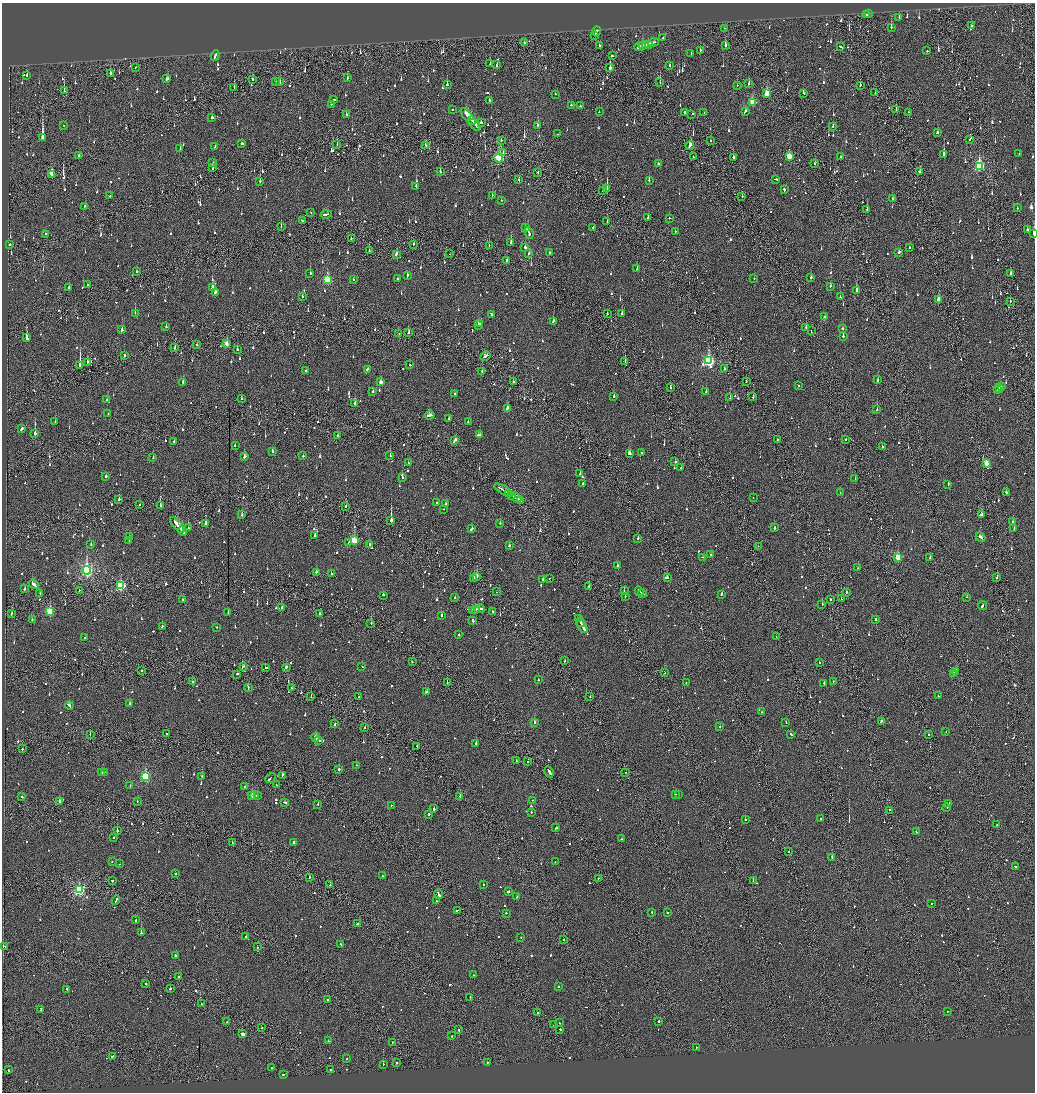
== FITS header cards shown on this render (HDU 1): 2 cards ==
NAXIS1  =                 2065
NAXIS2  =                 2180

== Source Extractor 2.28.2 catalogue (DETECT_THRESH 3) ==
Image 2065 x 2180 px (HDU 1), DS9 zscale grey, zoomed out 1/2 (1 PNG px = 2 x 2 image px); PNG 1037 x 1094 px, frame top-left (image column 1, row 2179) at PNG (2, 3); each listed source drawn as its Kron ellipse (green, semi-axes under 4 px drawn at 4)
Background -0.0992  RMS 0.064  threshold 0.193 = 3 sigma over >= 5 px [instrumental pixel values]
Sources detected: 1472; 69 cannot appear on this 1/2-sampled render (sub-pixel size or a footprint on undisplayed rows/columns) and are neither listed nor drawn; of the other 1403, the 500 brightest by FLUX_AUTO listed and drawn (903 fainter detections omitted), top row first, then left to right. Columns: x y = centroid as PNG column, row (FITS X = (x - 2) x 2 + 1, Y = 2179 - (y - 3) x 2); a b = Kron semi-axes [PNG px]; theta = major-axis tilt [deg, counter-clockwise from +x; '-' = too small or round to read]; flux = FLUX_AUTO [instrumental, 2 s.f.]
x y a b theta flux
868 14 2 1 - 300
867 15 2 1 - 180
899 18 3 2 - 140
971 25 2 2 - 260
891 27 2 2 - 510
724 28 2 1 - 70
596 31 5 2 - 280
595 36 2 2 - 190
663 38 2 1 - 150
524 42 2 2 - 370
653 42 5 2 - 200
648 44 3 2 - 370
643 45 3 2 - 170
646 45 2 1 - 140
725 45 4 2 - 140
599 46 2 2 - 280
640 46 6 2 24 270
841 47 3 2 - 170
700 50 2 2 - 74
927 51 2 2 - 100
691 54 2 2 - 71
215 55 5 2 - 230
612 56 3 2 - 120
490 64 3 2 - 140
497 64 2 2 - 61
670 65 2 2 - 150
135 67 2 1 - 66
610 68 3 2 - 570
110 73 3 2 - 110
27 76 3 2 - 58
347 78 3 2 - 110
167 79 3 2 - 160
253 79 3 2 - 140
275 82 3 2 - 120
280 82 2 1 - 75
660 83 4 2 - 180
749 83 3 2 - 93
447 85 2 2 - 310
737 85 2 2 - 71
860 85 2 2 - 87
234 88 2 1 - 72
64 91 2 1 - 230
767 93 4 3 - 290
803 93 3 2 - 68
875 93 2 1 - 66
555 94 2 2 - 86
334 100 2 2 - 240
489 100 2 2 - 55
752 102 4 3 - 380
331 104 2 2 - 66
571 105 2 2 - 110
580 106 2 2 - 270
452 109 2 2 - 67
896 109 2 1 - 59
745 111 4 2 - 91
599 112 2 2 - 89
685 112 2 2 - 63
909 112 2 2 - 64
704 113 2 2 - 83
692 114 2 2 - 190
346 115 3 2 - 110
468 116 10 3 -49 510
212 118 2 2 - 160
471 121 3 2 - 120
481 123 2 2 - 86
64 125 2 1 - 93
475 125 6 2 -49 220
538 125 2 2 - 63
833 126 2 2 - 58
937 133 2 2 - 83
558 134 2 1 - 100
42 138 3 2 - 5700
970 139 3 2 - 90
501 140 2 2 - 85
711 141 2 2 - 58
242 144 2 2 - 61
337 145 2 1 - 68
426 145 2 2 - 280
690 145 4 2 - 330
215 147 3 2 - 99
180 149 2 2 - 96
503 152 2 1 - 55
944 154 3 2 - 300
1019 154 2 2 - 71
78 155 2 1 - 330
789 156 3 3 - 350
693 157 2 1 - 100
733 157 2 2 - 210
841 157 3 2 - 97
499 158 4 3 - 1100
212 163 3 2 - 98
658 163 3 2 - 100
815 163 2 2 - 75
979 166 4 3 - 1200
213 168 3 1 - 92
440 172 3 2 - 110
538 172 2 2 - 110
919 172 3 2 - 530
51 174 4 2 - 180
776 179 3 2 - 220
519 180 2 2 - 140
649 180 2 2 - 93
260 181 2 2 - 110
416 186 2 2 - 100
607 189 3 2 - 650
784 189 3 2 - 160
602 191 2 1 - 81
492 195 2 2 - 57
110 196 2 2 - 83
742 196 2 2 - 69
892 198 2 2 - 130
501 200 2 2 - 63
85 206 2 2 - 72
1017 208 2 2 - 60
867 210 2 2 - 240
311 212 2 1 - 110
326 214 6 2 10 240
648 218 2 2 - 970
669 218 2 2 - 78
302 221 3 2 - 110
607 221 2 1 - 95
281 227 2 1 - 120
593 227 2 2 - 81
525 228 3 2 - 140
1027 229 2 2 - 75
675 232 2 2 - 62
529 233 6 2 -65 380
1034 233 3 1 - 180
46 234 2 2 - 91
351 238 2 2 - 78
511 243 2 2 - 540
10 244 2 2 - 130
413 244 3 2 - 95
489 245 2 1 - 98
525 247 2 2 - 56
909 248 2 2 - 58
369 251 2 2 - 100
549 252 2 2 - 98
899 252 3 2 - 97
396 254 3 2 - 110
450 254 2 1 - 160
529 254 2 2 - 72
507 260 2 1 - 3500
637 269 2 1 - 270
136 272 2 2 - 58
1010 273 2 2 - 140
310 274 2 2 - 89
407 276 3 2 - 96
811 277 2 2 - 94
397 278 2 2 - 610
754 278 2 2 - 56
353 279 2 2 - 90
327 280 4 3 - 760
88 285 2 2 - 71
830 286 2 2 - 77
212 287 3 2 - 130
69 288 2 2 - 73
856 291 4 2 - 680
215 292 3 2 - 130
302 297 2 2 - 60
840 297 2 2 - 55
939 300 3 2 - 190
1010 301 2 1 - 56
135 313 3 2 - 110
622 313 2 2 - 110
491 314 4 2 - 170
607 314 2 2 - 70
825 316 2 2 - 170
553 321 3 2 - 130
480 324 2 2 - 180
478 325 2 2 - 130
166 327 2 2 - 57
806 327 2 2 - 180
842 329 3 2 - 56
122 330 2 2 - 79
811 331 2 1 - 61
408 332 2 2 - 71
399 333 2 1 - 69
843 336 2 2 - 360
26 338 3 2 - 1000
227 344 3 2 - 71
197 345 2 1 - 55
175 348 2 2 - 62
237 349 2 2 - 180
124 355 2 2 - 540
485 356 5 2 - 210
625 361 2 1 - 61
709 361 4 3 - 1700
87 362 3 2 - 170
80 365 3 2 - 1200
410 365 2 2 - 120
724 368 2 2 - 92
367 369 3 2 - 91
306 371 2 2 - 82
482 371 2 2 - 94
877 380 3 2 - 72
746 381 2 1 - 81
183 382 2 2 - 170
381 382 3 3 - 89
513 382 2 2 - 220
798 386 2 2 - 55
670 387 2 2 - 66
1001 387 2 2 - 110
1000 388 3 2 - 130
998 389 2 2 - 110
373 391 2 2 - 80
706 392 2 2 - 100
455 394 3 2 - 62
614 396 2 2 - 110
753 397 3 1 - 96
241 398 2 2 - 60
730 398 2 1 - 82
107 400 4 2 - 380
355 403 3 2 - 280
507 408 4 2 - 180
877 410 2 2 - 300
108 414 2 1 - 65
430 415 5 2 - 190
449 419 3 2 - 140
55 422 2 2 - 58
468 422 2 2 - 60
22 428 3 2 - 160
35 433 3 2 - 550
337 435 2 2 - 68
479 435 4 2 - 97
777 439 2 1 - 61
846 439 3 2 - 120
455 440 4 2 - 280
174 441 2 2 - 66
235 446 2 2 - 100
882 447 2 2 - 62
272 451 3 2 - 120
641 452 2 2 - 100
629 453 3 2 - 170
303 456 2 2 - 90
390 456 2 2 - 180
153 457 2 2 - 89
244 457 2 2 - 200
675 461 2 2 - 240
408 463 2 2 - 64
986 463 3 3 - 200
681 468 2 2 - 65
580 474 2 2 - 59
106 476 2 2 - 100
402 477 2 2 - 61
855 479 2 1 - 58
583 483 3 2 - 110
948 484 2 2 - 91
504 490 11 2 -31 470
1006 492 2 2 - 81
509 493 2 1 - 130
840 493 2 1 - 70
512 495 3 2 - 240
515 497 7 2 -31 360
753 498 2 1 - 63
119 499 2 2 - 72
520 500 3 2 - 180
437 503 2 2 - 72
139 504 2 2 - 57
445 504 3 2 - 59
160 506 3 2 - 250
346 506 2 2 - 130
444 509 2 2 - 54
242 515 2 2 - 140
981 515 3 2 - 110
391 520 3 2 - 3400
1013 522 2 2 - 93
206 523 3 2 - 220
500 523 2 2 - 80
177 525 10 2 -50 490
188 528 2 2 - 110
774 528 2 2 - 140
1014 528 3 2 - 110
472 529 3 2 - 190
182 531 5 2 - 290
315 535 3 2 - 200
129 537 2 2 - 92
981 537 5 2 - 190
638 539 2 2 - 67
354 540 3 3 - 560
129 541 2 2 - 58
349 542 3 2 - 190
370 544 2 2 - 62
91 545 2 2 - 80
509 546 2 2 - 140
758 546 2 1 - 65
710 554 2 2 - 57
702 557 2 1 - 87
898 557 3 3 - 570
930 557 3 2 - 110
617 566 2 2 - 71
858 568 2 1 - 75
87 570 4 4 - 2900
316 572 2 2 - 170
331 574 2 2 - 100
476 576 3 2 - 650
997 577 2 2 - 150
474 578 2 1 - 190
549 578 2 2 - 63
667 578 4 2 - 120
543 579 2 2 - 64
34 584 5 2 - 290
121 585 4 3 - 1200
589 586 2 2 - 80
24 589 3 2 - 92
79 590 2 2 - 58
624 591 2 2 - 95
639 591 5 1 - 220
497 592 2 1 - 120
846 592 2 2 - 170
642 593 4 2 - 240
40 594 2 2 - 57
721 594 2 2 - 64
383 595 2 2 - 130
625 596 2 2 - 61
455 597 2 2 - 130
967 597 2 2 - 100
830 599 2 1 - 63
841 599 2 1 - 120
183 600 2 2 - 99
822 605 2 2 - 130
982 606 4 2 - 140
282 607 2 2 - 160
476 609 4 1 - 210
480 609 5 2 - 250
473 610 3 2 - 140
50 612 3 3 - 590
228 612 2 2 - 60
492 612 2 1 - 73
11 613 3 2 - 130
320 613 2 2 - 220
442 616 2 2 - 490
32 619 2 2 - 55
579 619 2 1 - 88
875 619 2 2 - 270
473 621 3 2 - 91
580 622 4 2 - 370
371 623 2 1 - 78
162 626 3 2 - 110
582 626 8 2 -62 380
217 627 2 2 - 68
459 635 2 2 - 100
776 637 2 2 - 82
85 638 2 2 - 82
565 661 2 1 - 71
412 662 2 2 - 79
819 662 2 2 - 65
244 666 2 2 - 140
266 667 3 2 - 97
286 667 2 2 - 290
362 667 2 1 - 90
141 670 2 2 - 460
956 671 3 2 - 160
665 673 2 1 - 78
237 674 2 2 - 78
954 674 3 2 - 170
538 680 2 2 - 84
833 681 2 2 - 65
192 682 2 2 - 190
447 682 2 2 - 76
686 682 2 2 - 79
824 683 2 2 - 62
248 688 3 2 - 70
291 688 2 2 - 57
426 692 4 2 - 130
938 696 2 2 - 58
311 697 2 1 - 180
359 697 2 2 - 82
590 697 2 1 - 59
129 703 2 2 - 99
69 705 4 2 - 160
762 712 2 2 - 66
881 721 4 2 - 140
534 722 2 2 - 180
786 723 2 2 - 56
335 724 3 2 - 100
720 726 2 2 - 63
365 728 2 2 - 74
946 732 2 2 - 100
90 734 2 1 - 69
167 734 2 1 - 73
791 734 3 2 - 79
929 735 2 1 - 77
315 737 4 2 - 160
318 740 4 2 - 120
476 743 2 2 - 190
417 746 2 2 - 61
22 749 2 2 - 110
516 761 2 2 - 120
528 761 2 1 - 78
356 765 2 2 - 57
339 769 2 2 - 290
104 772 2 1 - 110
549 772 6 2 -58 210
101 773 3 2 - 230
625 773 2 1 - 200
282 775 3 1 - 150
145 776 3 3 - 1200
202 776 2 2 - 60
270 778 5 1 - 190
276 785 2 2 - 58
130 786 2 2 - 66
245 786 2 2 - 55
676 794 2 2 - 90
679 794 2 2 - 100
255 795 2 2 - 61
257 795 3 2 - 60
252 796 2 2 - 1800
460 796 2 1 - 110
22 797 2 2 - 87
532 800 2 2 - 62
59 801 2 2 - 380
137 802 2 1 - 77
285 802 4 2 - 100
949 803 2 2 - 160
318 805 2 2 - 56
391 805 2 2 - 78
947 807 2 2 - 57
434 809 2 2 - 200
890 810 2 1 - 160
531 812 2 2 - 86
429 814 2 2 - 300
821 819 2 2 - 66
745 820 2 2 - 180
997 825 2 2 - 150
556 828 3 2 - 110
117 831 2 2 - 320
916 832 2 2 - 75
114 837 2 2 - 160
622 839 2 2 - 84
293 842 2 2 - 290
232 843 2 1 - 80
789 851 2 1 - 61
832 857 3 2 - 600
555 861 2 2 - 58
112 862 2 1 - 170
120 864 2 2 - 78
1015 867 2 1 - 120
175 874 2 2 - 64
382 876 2 2 - 54
309 877 2 2 - 81
598 878 2 1 - 62
113 880 3 2 - 120
753 880 4 2 - 110
483 884 2 2 - 75
330 885 2 1 - 100
79 890 3 3 - 1700
508 891 2 2 - 1000
439 894 5 2 - 260
517 897 2 2 - 62
116 900 5 2 - 220
436 901 2 2 - 100
932 904 2 2 - 57
457 910 3 2 - 83
652 912 2 2 - 120
667 912 2 2 - 250
506 913 2 2 - 120
136 920 2 2 - 110
357 924 2 2 - 120
141 933 2 2 - 1100
246 937 2 2 - 68
521 938 2 2 - 63
563 940 2 1 - 95
340 944 2 2 - 210
4 946 3 2 - 340
257 947 2 1 - 290
175 955 2 2 - 260
473 975 2 2 - 57
179 977 2 2 - 85
146 984 2 2 - 91
558 987 2 2 - 66
67 989 2 2 - 55
170 989 2 2 - 350
470 997 3 2 - 85
327 1000 2 2 - 57
201 1004 2 2 - 180
41 1010 3 2 - 98
947 1011 2 2 - 70
537 1013 2 1 - 160
659 1021 2 2 - 300
227 1022 2 2 - 54
559 1023 2 2 - 74
553 1025 2 1 - 76
262 1028 2 1 - 58
560 1029 2 2 - 280
459 1030 2 2 - 76
242 1034 2 2 - 6100
451 1036 2 1 - 110
328 1041 2 2 - 72
392 1042 2 1 - 55
696 1047 2 2 - 75
112 1056 3 2 - 100
347 1058 2 2 - 65
488 1062 2 2 - 100
397 1063 2 2 - 200
383 1064 2 2 - 160
271 1067 2 2 - 89
8 1070 3 2 - 140
330 1070 2 2 - 72
283 1074 2 2 - 220
At the frame edge (FLAGS 8, measured only in part): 1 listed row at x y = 1034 233
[903 fainter detections neither listed nor drawn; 69 sub-pixel or undisplayed-footprint detections neither listed nor drawn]